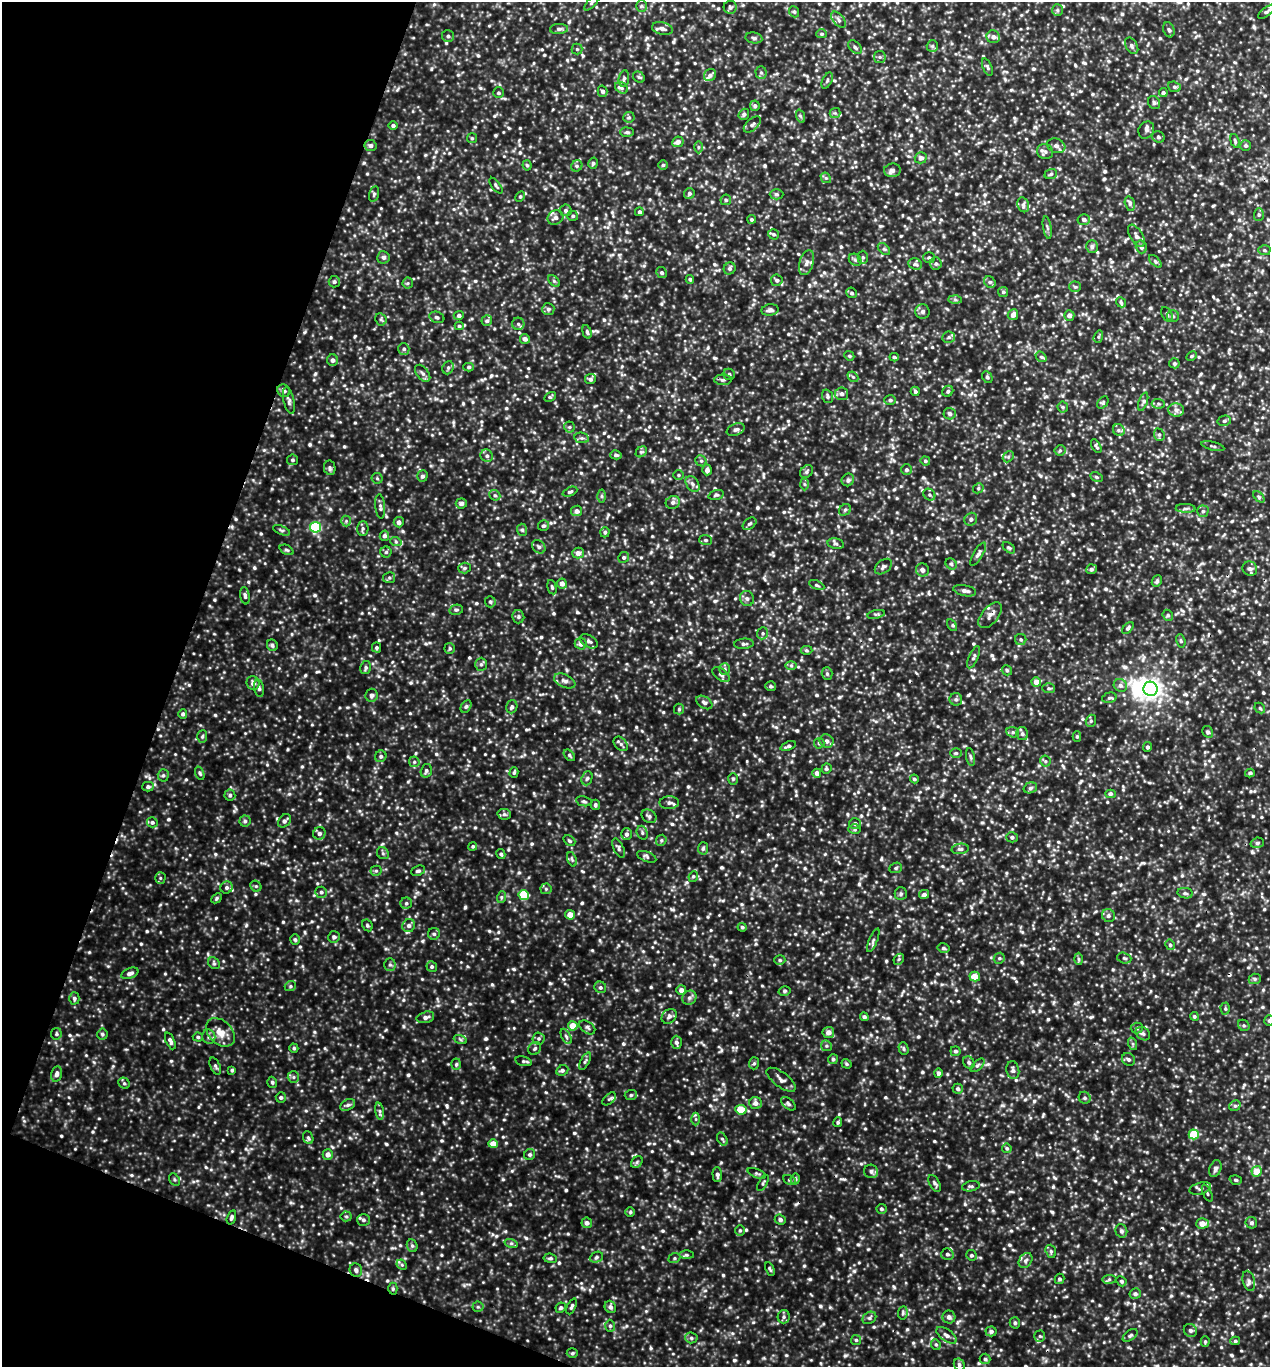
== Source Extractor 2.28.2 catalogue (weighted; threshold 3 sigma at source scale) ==
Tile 9 of 4 x 4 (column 1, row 3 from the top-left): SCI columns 137-1404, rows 1370-2734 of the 5501 x 5490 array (HDU 1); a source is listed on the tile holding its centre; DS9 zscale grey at full resolution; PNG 1272 x 1369 px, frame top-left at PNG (2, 2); each listed source drawn as its Kron ellipse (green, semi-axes under 4 px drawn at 4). Shown black and unused: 18% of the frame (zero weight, under 3 of 5 exposures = <1% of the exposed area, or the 3 px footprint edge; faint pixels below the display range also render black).
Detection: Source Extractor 2.28.2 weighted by HDU 2 'WHT'; one run over the whole footprint, this tile lists its part. Background 0.238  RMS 0.054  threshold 0.245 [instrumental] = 3 sigma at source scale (4.5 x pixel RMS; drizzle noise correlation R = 1.50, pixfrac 1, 0.05/0.05 arcsec/px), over >= 5 px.
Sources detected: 1185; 1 inside a brighter object's white glare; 2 cosmic-ray / hot-pixel residue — neither listed nor drawn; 8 inside a brighter listed object's ellipse — not listed separately; of the other 1174, all 500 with FLUX_AUTO >= 8.69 (the completeness limit of this list) listed and drawn (674 fainter detections not listed), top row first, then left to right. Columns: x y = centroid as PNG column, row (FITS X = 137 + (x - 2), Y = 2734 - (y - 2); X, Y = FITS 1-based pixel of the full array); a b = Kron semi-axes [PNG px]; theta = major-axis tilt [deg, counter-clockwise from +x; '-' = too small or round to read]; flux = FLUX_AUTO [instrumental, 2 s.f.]
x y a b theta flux
592 2 10 4 49 12
641 6 6 5 - 9
730 7 6 6 - 12
1057 10 6 5 - 10
794 12 6 4 -68 9.2
1267 12 10 4 39 12
839 20 9 5 -50 17
559 29 9 5 5 15
662 29 10 6 -13 25
1169 30 8 5 -68 12
822 34 5 4 - 9.2
448 36 6 6 - 15
993 37 7 6 - 26
754 38 8 5 -11 12
932 46 6 5 - 9.7
1132 46 9 5 -60 15
855 47 8 5 -45 14
577 49 5 5 - 8.9
880 57 6 5 - 11
987 67 9 4 -67 10
761 72 6 5 - 11
710 75 6 5 - 18
639 77 6 5 - 8.9
624 78 8 5 80 13
827 80 9 4 64 11
1174 87 6 5 - 12
621 88 7 5 -37 13
603 91 5 5 - 14
499 93 5 5 - 10
1163 93 4 4 - 12
1154 103 7 5 -59 12
755 106 5 4 - 14
835 113 5 5 - 9.4
744 114 6 5 - 15
800 116 7 4 -71 10
629 117 5 5 - 9.5
393 125 4 4 - 13
752 125 10 5 42 18
1146 130 9 7 60 17
627 132 7 4 -1 11
1158 137 6 5 - 11
472 138 5 5 - 8.8
1235 141 7 4 -74 9.5
678 142 6 5 - 28
1246 145 5 5 - 10
370 146 6 5 - 17
1056 146 9 7 -20 23
698 147 6 4 90 9.5
1045 151 8 7 - 19
921 158 6 5 - 19
593 163 6 4 75 9.8
527 165 5 4 - 8.7
663 165 5 5 - 9.9
577 166 6 5 - 11
892 170 8 7 - 19
1051 174 6 5 - 10
826 178 6 4 -42 8.7
496 186 9 3 -53 9.4
689 193 5 5 - 15
374 194 8 4 76 11
776 194 7 5 0 10
520 196 6 4 62 8.9
726 200 5 5 - 9.1
1130 204 7 5 -75 14
1023 205 8 5 -69 16
566 210 6 5 - 13
639 212 4 4 - 12
1259 215 6 5 - 11
573 216 5 5 - 9.3
555 217 8 7 - 25
752 219 4 4 - 12
1084 219 6 5 - 16
1047 228 11 3 -80 12
773 234 5 5 - 10
1136 236 12 6 -59 24
1092 247 6 6 - 15
1141 247 6 5 - 18
884 249 7 4 -44 11
1264 250 6 5 - 9
383 257 6 6 - 14
863 257 7 5 90 11
929 258 6 5 - 11
855 260 7 5 -43 12
1155 261 8 4 -45 10
807 263 13 7 72 28
915 264 7 5 -23 13
936 264 6 6 - 12
730 268 6 5 - 13
662 273 6 5 - 12
690 279 4 3 - 9.4
777 280 6 5 - 13
554 281 7 4 -45 8.8
334 282 6 5 - 12
990 282 6 5 - 12
408 283 5 5 - 9
1075 287 6 5 - 9.2
1003 292 5 5 - 10
852 293 5 5 - 12
955 300 6 4 -2 9.4
1121 302 5 4 - 8.8
548 309 6 6 - 13
770 310 8 5 8 18
922 311 7 7 - 18
1167 314 8 5 -64 11
459 315 5 4 - 15
1013 315 5 5 - 33
1069 315 5 5 - 32
1173 316 6 5 - 12
437 317 7 5 -20 13
381 319 6 5 - 8.9
487 321 5 5 - 12
518 324 6 6 - 14
459 326 4 4 - 8.8
587 332 7 4 -74 11
949 337 6 5 - 12
1098 337 6 4 72 8.9
525 339 5 5 - 22
404 349 6 5 - 12
849 356 5 4 - 9
1191 356 6 4 28 8.8
894 357 4 3 - 9.8
1041 357 6 4 -39 10
332 360 6 5 - 22
1174 363 5 5 - 11
469 367 5 4 - 9.6
448 368 7 5 68 12
423 373 10 6 -52 20
729 374 6 5 - 13
853 377 6 4 -43 9.9
987 377 6 5 - 13
590 379 5 5 - 14
723 380 9 5 2 14
284 391 7 6 - 19
915 391 5 4 - 11
948 391 6 5 - 11
842 394 6 6 - 16
827 396 7 5 -70 12
550 397 6 4 30 9.3
890 400 6 5 - 10
289 401 13 5 -77 17
1143 402 9 4 72 13
1103 403 7 5 52 9.4
1158 404 6 5 - 11
1063 407 5 5 - 8.7
1176 410 8 6 -3 20
950 414 6 5 - 19
1224 421 7 5 12 11
569 427 5 5 - 9.3
736 429 9 5 22 17
1119 430 6 5 - 13
1159 435 6 5 - 11
582 438 7 5 -10 14
1096 446 7 4 -60 11
1213 446 12 3 -14 11
1060 450 5 5 - 9.5
641 452 6 4 42 9.5
616 455 5 4 - 13
487 456 6 6 - 16
1008 457 6 4 46 11
292 460 5 5 - 11
701 461 6 5 - 11
925 461 4 4 - 9.7
330 468 7 5 -80 12
707 470 5 5 - 22
906 470 5 5 - 12
807 472 7 5 48 12
678 475 5 5 - 9.2
422 476 6 5 - 15
1096 477 6 4 -27 8.8
377 478 5 5 - 8.7
848 480 6 6 - 18
692 484 9 6 -54 18
804 484 6 4 -88 8.8
978 488 5 4 - 9
570 492 8 4 23 9.4
495 495 6 5 - 9.4
716 495 8 4 15 10
929 495 6 5 - 11
602 496 6 4 -89 9.7
1259 497 7 4 -46 10
673 502 7 6 - 18
461 503 5 5 - 17
380 506 12 5 -84 17
1186 508 10 4 -2 14
845 510 6 5 - 10
577 511 5 5 - 26
1203 511 5 5 - 11
971 519 7 6 - 15
346 521 5 5 - 10
399 522 5 5 - 21
749 524 8 5 37 11
543 526 5 5 - 11
316 527 5 5 - 480
363 528 7 5 89 13
282 530 9 4 -21 11
522 530 6 5 - 10
605 532 5 4 - 11
384 536 5 4 - 16
706 540 6 5 - 9.4
396 542 6 4 -19 8.8
836 544 8 5 -12 12
539 547 7 6 - 16
1009 548 7 4 -40 8.8
286 550 7 4 -26 10
386 552 5 5 - 10
578 553 6 5 - 29
978 554 13 4 59 19
624 557 5 5 - 10
951 564 6 5 - 10
883 567 9 6 38 16
464 568 6 5 - 11
1091 569 5 5 - 13
1250 569 7 7 - 22
922 570 7 6 - 19
389 578 6 5 - 11
1157 581 6 5 - 11
562 584 5 5 - 31
817 585 8 4 -24 9.1
552 587 7 4 -75 9.9
965 591 11 5 -11 22
245 596 9 4 -81 14
747 598 8 7 - 17
490 602 5 5 - 9.9
456 610 7 5 11 11
876 614 9 3 12 9.4
990 615 15 8 50 33
1168 615 6 5 - 9.2
518 617 7 6 - 12
952 625 6 4 -59 9
1128 628 7 4 48 11
762 633 6 5 - 10
1021 639 6 5 - 11
589 641 9 6 -32 16
1181 641 7 4 -73 9.3
581 644 6 5 - 24
744 644 10 5 4 14
272 645 6 5 - 11
376 647 5 4 - 9.7
450 648 5 5 - 10
806 650 6 4 -2 8.7
974 657 12 4 66 14
481 664 6 5 - 13
791 665 6 4 -1 10
366 668 6 5 - 12
725 669 6 5 - 11
1007 670 5 5 - 9.9
827 674 6 5 - 11
721 675 10 5 -38 16
565 681 11 6 -25 22
1036 682 5 4 - 52
253 683 7 6 - 21
1120 685 7 6 - 16
771 686 5 5 - 12
259 688 9 5 -80 16
1049 688 6 5 - 9.8
1151 689 7 7 - 1900
371 695 6 6 - 19
1109 698 7 5 15 11
956 699 6 6 - 13
704 702 9 5 -33 18
466 706 7 5 61 12
512 707 7 5 71 16
1260 708 6 4 -46 9.4
679 709 5 5 - 8.8
183 714 5 4 - 13
1091 721 6 5 - 9.7
1013 732 6 5 - 11
1208 732 6 5 - 11
1022 734 6 6 - 15
202 736 6 5 - 10
1077 736 5 4 - 9.2
827 741 7 6 - 22
819 743 5 5 - 12
621 744 8 6 -46 14
788 746 8 4 21 15
1147 747 5 4 - 11
956 753 6 5 - 8.8
569 755 7 4 -47 9.1
381 756 6 5 - 12
970 757 9 3 -79 11
1045 761 5 5 - 10
414 762 5 5 - 9.3
826 769 5 5 - 9.8
426 771 7 5 74 13
514 772 5 4 - 8.9
200 773 7 4 -70 8.8
817 773 4 4 - 26
1250 773 5 4 - 9.5
163 775 6 5 - 12
587 778 7 5 69 12
733 779 6 5 - 9.5
914 779 4 4 - 9.9
148 787 5 5 - 13
1030 788 7 5 17 13
1110 794 5 4 - 11
230 795 5 5 - 10
584 801 8 5 -12 11
669 803 9 6 1 20
595 805 5 4 - 11
504 814 7 5 -13 13
649 816 8 6 -34 15
245 821 5 5 - 11
284 821 7 5 49 18
152 822 5 5 - 12
855 824 6 5 - 16
855 829 6 5 - 9.8
319 833 6 6 - 19
642 833 7 5 -72 12
626 834 6 5 - 15
1012 837 6 5 - 13
661 840 6 5 - 9.2
569 841 6 4 -39 9.3
1257 843 7 5 16 12
473 846 4 4 - 9.9
619 848 10 5 -67 14
703 848 6 5 - 11
960 849 8 5 8 13
383 853 6 5 - 10
501 854 5 4 - 10
647 857 10 5 -21 13
572 859 7 4 -70 9.9
896 868 6 5 - 9.2
376 871 5 5 - 9
418 871 7 5 23 11
693 876 5 4 - 8.7
160 878 5 5 - 9.3
256 886 6 5 - 9
227 887 6 5 - 13
546 889 5 5 - 9.8
321 892 6 5 - 13
1185 893 8 5 -10 14
901 894 6 6 - 12
924 894 5 4 - 19
524 895 5 5 - 210
502 897 6 4 70 9.1
216 898 6 4 45 9.1
406 903 6 5 - 12
570 915 5 4 - 60
1108 915 7 6 - 15
367 925 6 5 - 9.1
409 926 7 6 - 18
742 927 5 4 - 9.1
434 934 6 6 - 13
334 937 6 5 - 14
295 940 5 4 - 10
873 940 12 3 67 14
1170 945 5 4 - 11
943 948 6 4 -14 11
999 958 6 5 - 9.9
1124 958 7 5 -18 11
899 959 6 4 47 9.2
1078 959 6 4 -88 9.1
780 960 5 5 - 10
214 963 6 5 - 9.7
390 965 6 5 - 12
432 967 5 5 - 13
130 973 9 5 21 22
975 977 5 5 - 60
1255 979 6 5 - 10
290 986 6 4 22 9.2
600 987 6 5 - 12
681 990 5 4 - 27
784 991 6 4 16 8.7
74 998 6 5 - 13
689 998 7 6 - 16
1225 1009 6 4 -89 8.9
669 1016 8 6 43 19
1194 1016 4 4 - 9.4
425 1017 9 5 15 23
864 1017 4 4 - 14
1269 1020 5 5 - 9.6
1244 1025 6 5 - 9.2
573 1026 5 4 - 99
587 1027 9 5 -36 13
1137 1028 6 5 - 11
220 1032 16 11 -44 66
828 1032 6 5 - 31
56 1034 6 5 - 10
102 1034 5 5 - 9.5
1143 1034 8 6 -37 14
566 1036 8 4 -63 12
198 1037 5 4 - 9.4
209 1037 7 6 - 18
539 1038 6 6 - 11
460 1039 7 4 -19 9
170 1041 9 4 -66 16
676 1042 6 5 - 18
1133 1044 6 4 -71 9.1
826 1046 6 5 - 10
294 1048 4 4 - 9.4
535 1048 7 6 - 12
903 1049 6 4 -73 9.5
955 1051 5 5 - 12
833 1059 5 5 - 11
1128 1059 7 6 - 13
523 1061 8 4 -12 10
585 1061 9 4 63 12
754 1063 6 5 - 10
969 1063 6 5 - 12
456 1064 6 5 - 9.8
847 1064 5 4 - 9.1
978 1065 8 4 44 13
215 1066 9 5 -66 12
232 1070 4 4 - 9.5
1013 1070 9 6 -80 18
562 1071 6 5 - 12
938 1073 5 4 - 16
56 1074 8 5 77 23
293 1077 6 5 - 12
781 1080 17 7 -37 28
272 1082 5 5 - 9.7
124 1083 6 5 - 10
958 1089 5 5 - 14
631 1095 6 5 - 10
281 1097 5 5 - 12
1085 1098 6 5 - 12
609 1099 8 4 43 14
755 1103 6 5 - 27
788 1104 8 5 -39 13
348 1105 8 5 26 14
1235 1106 6 5 - 12
741 1110 6 4 -7 130
380 1111 8 4 -81 13
696 1119 6 4 -90 8.9
838 1122 5 4 - 8.8
1194 1134 5 5 - 180
308 1138 6 5 - 11
722 1139 7 4 -59 10
493 1144 4 4 - 59
1007 1148 5 4 - 9.6
328 1154 5 5 - 29
530 1154 6 5 - 10
637 1162 6 5 - 11
1215 1169 9 5 68 17
871 1171 7 6 - 16
1257 1171 5 5 - 92
757 1173 10 4 -22 11
717 1175 7 5 -87 17
795 1179 5 4 - 12
174 1180 7 5 -56 9.9
789 1180 6 4 -29 8.9
1236 1180 6 4 -16 10
763 1183 9 4 60 9
935 1183 9 5 -62 13
971 1186 9 5 11 12
1200 1188 11 5 16 17
1207 1193 9 3 -66 8.9
881 1209 5 5 - 11
630 1212 5 4 - 8.7
346 1216 5 5 - 9.3
231 1217 7 4 73 14
363 1220 6 6 - 14
780 1220 5 5 - 15
587 1223 5 5 - 20
1202 1223 6 5 - 48
1251 1223 6 5 - 14
740 1230 5 4 - 8.7
1121 1231 7 6 - 15
511 1243 7 4 -18 10
412 1246 6 5 - 11
1051 1251 7 5 -70 12
947 1254 6 6 - 14
687 1255 7 4 0 9.2
971 1255 5 5 - 11
596 1257 7 5 24 11
550 1258 6 4 -7 10
674 1258 6 5 - 9.4
1026 1260 8 6 54 17
402 1265 6 4 -45 8.9
770 1269 7 4 -64 8.8
356 1270 7 6 - 16
1059 1279 5 5 - 10
1109 1279 7 4 8 11
1121 1281 5 4 - 11
1249 1281 10 6 -74 19
393 1289 6 4 88 9.1
1135 1294 6 5 - 15
572 1306 8 4 66 13
478 1307 5 5 - 8.8
610 1307 6 5 - 18
561 1308 5 5 - 10
903 1313 7 5 83 11
784 1317 7 6 - 13
949 1317 6 6 - 20
869 1318 7 5 33 14
1015 1323 6 5 - 12
610 1326 6 5 - 12
1190 1330 7 6 - 13
991 1331 5 5 - 15
946 1335 11 6 -35 23
1130 1335 8 5 37 11
1040 1336 5 5 - 9.3
691 1338 6 5 - 12
856 1340 5 5 - 8.9
1205 1341 5 4 - 8.9
1235 1341 5 4 - 9.9
936 1344 5 4 - 9.4
572 1353 5 4 - 9.6
985 1359 5 5 - 9.6
959 1364 6 5 - 14
Overlapping masked pixels (flux is a lower limit): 1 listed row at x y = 393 1289
Isophote crosses this tile's border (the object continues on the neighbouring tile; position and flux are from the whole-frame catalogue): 2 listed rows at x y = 592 2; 1269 1020
Unlisted compact peaks at least as high as the median listed source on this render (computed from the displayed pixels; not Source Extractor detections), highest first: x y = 949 1166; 844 1179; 868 1249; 793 755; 496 1236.